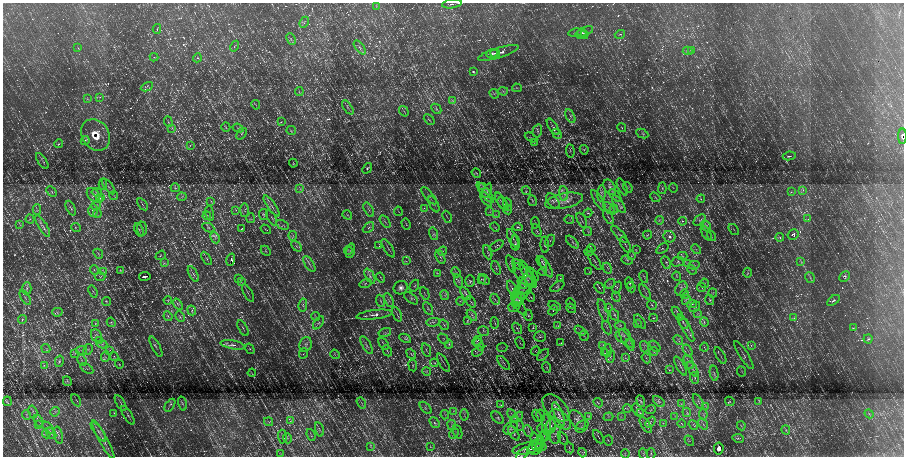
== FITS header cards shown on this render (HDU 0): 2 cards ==
NAXIS1  =                 1803
NAXIS2  =                  908

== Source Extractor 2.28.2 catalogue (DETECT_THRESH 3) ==
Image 1803 x 908 px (HDU 0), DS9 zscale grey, zoomed out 1/2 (1 PNG px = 2 x 2 image px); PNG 906 x 458 px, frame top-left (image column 2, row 907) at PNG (3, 3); each listed source drawn as its Kron ellipse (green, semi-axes under 4 px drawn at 4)
Background 4680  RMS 680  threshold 2050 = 3 sigma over >= 5 px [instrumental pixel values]
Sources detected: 934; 18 cannot appear on this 1/2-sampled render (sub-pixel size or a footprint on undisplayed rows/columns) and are neither listed nor drawn; of the other 916, the 500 brightest by FLUX_AUTO listed and drawn (416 fainter detections omitted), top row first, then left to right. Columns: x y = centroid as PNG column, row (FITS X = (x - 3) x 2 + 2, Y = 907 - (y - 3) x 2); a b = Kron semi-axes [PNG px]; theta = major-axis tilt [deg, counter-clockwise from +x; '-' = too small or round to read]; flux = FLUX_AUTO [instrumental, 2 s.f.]
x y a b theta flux
452 4 10 2 7 2.1e+05
376 6 4 2 - 1.0e+05
304 22 6 2 65 1.4e+05
157 29 5 2 - 1.3e+05
585 31 9 2 20 1.4e+05
575 33 6 1 9 9.8e+04
583 33 5 2 - 1.8e+05
620 34 5 3 - 1.4e+05
582 35 6 3 -13 2.4e+05
291 39 6 2 -66 1.2e+05
235 46 5 2 - 9.8e+04
360 47 8 3 -51 3.1e+05
78 48 3 3 - 1.0e+05
692 50 4 2 - 1.1e+05
688 51 5 2 - 1.0e+05
495 53 4 2 - 1.5e+05
498 53 21 5 17 8.6e+05
492 54 6 3 20 2.4e+05
154 57 4 2 - 9.5e+04
197 58 4 3 - 1.4e+05
473 72 4 2 - 1.3e+05
147 87 6 2 28 1.2e+05
517 88 5 2 - 1.2e+05
299 91 4 2 - 9.5e+04
503 91 5 4 - 2.2e+05
494 94 5 3 - 1.7e+05
100 97 3 2 - 9.8e+04
87 98 4 2 - 1.1e+05
453 101 3 2 - 9.7e+04
256 105 5 2 - 1.1e+05
348 107 8 2 -55 2.0e+05
436 109 6 2 -45 1.6e+05
404 111 5 1 - 9.7e+04
570 116 7 2 -62 2.1e+05
429 119 6 3 -42 1.5e+05
168 122 5 2 - 1.2e+05
281 122 4 3 - 1.2e+05
226 127 5 3 - 1.2e+05
553 127 9 3 -56 2.9e+05
622 127 5 2 - 1.1e+05
172 128 3 2 - 9.7e+04
238 128 5 3 - 1.8e+05
291 131 5 2 - 1.3e+05
537 131 6 4 73 2.8e+05
242 134 6 1 51 1.1e+05
557 134 5 1 - 1.4e+05
642 134 6 3 -27 2.0e+05
95 135 16 13 -58 2.6e+06
902 136 8 3 89 3.3e+05
531 137 7 3 -28 1.5e+05
85 141 5 3 - 1.9e+05
534 143 4 2 - 1.1e+05
59 144 4 3 - 1.6e+05
190 145 4 3 - 1.1e+05
584 150 5 4 - 1.8e+05
570 151 7 4 -85 2.0e+05
789 156 6 2 9 1.7e+05
42 161 9 2 -55 1.5e+05
293 163 4 3 - 1.2e+05
367 168 6 3 52 2.0e+05
476 173 5 2 - 9.6e+04
103 184 5 3 - 2.2e+05
108 186 9 3 -53 3.1e+05
483 186 4 3 - 1.7e+05
610 187 8 5 -59 5.0e+05
622 187 9 3 -64 2.7e+05
628 187 6 2 -54 1.2e+05
175 188 4 4 - 2.1e+05
662 188 6 4 87 2.2e+05
673 188 5 2 - 1.1e+05
300 189 3 3 - 1.1e+05
803 190 3 2 - 9.8e+04
487 191 8 2 69 2.7e+05
526 191 5 2 - 1.1e+05
52 192 6 2 -45 1.3e+05
97 192 5 4 - 2.2e+05
791 192 3 3 - 9.9e+04
485 193 12 4 -52 7.8e+05
564 193 7 4 -83 4.0e+05
601 193 8 4 84 3.5e+05
93 195 8 5 -48 4.6e+05
615 195 7 3 -45 3.5e+05
114 196 4 2 - 1.3e+05
429 196 10 3 -49 2.9e+05
182 197 4 4 - 2.0e+05
655 197 5 2 - 1.2e+05
100 198 4 3 - 1.6e+05
486 199 9 4 -56 4.9e+05
701 199 4 2 - 1.1e+05
99 200 4 3 - 1.7e+05
598 200 12 2 -59 3.3e+05
211 201 4 3 - 1.2e+05
501 201 9 2 -58 2.6e+05
532 201 5 3 - 1.9e+05
553 201 8 5 -54 4.9e+05
564 201 19 7 12 1.6e+06
142 204 7 2 -55 1.5e+05
434 204 9 3 -64 2.6e+05
503 204 7 3 -52 2.7e+05
508 204 6 2 -69 1.2e+05
619 204 10 3 -56 5.0e+05
96 205 5 4 - 2.2e+05
272 206 12 2 -55 4.3e+05
71 208 8 3 -65 2.1e+05
424 208 4 3 - 1.3e+05
609 208 7 3 -47 2.6e+05
37 209 5 3 - 1.8e+05
369 209 8 2 -62 1.5e+05
614 209 4 3 - 2.0e+05
236 210 4 3 - 1.1e+05
244 210 7 3 89 2.5e+05
507 210 4 3 - 1.7e+05
93 211 6 4 -89 3.0e+05
398 211 4 2 - 1.1e+05
490 212 4 3 - 1.3e+05
210 213 8 3 -81 1.6e+05
588 213 4 3 - 1.5e+05
97 214 4 2 - 1.1e+05
263 215 5 4 - 2.0e+05
347 215 5 3 - 1.5e+05
496 215 4 2 - 1.6e+05
207 216 4 3 - 1.3e+05
447 217 6 1 -65 1.1e+05
608 217 7 2 -59 1.9e+05
251 218 5 3 - 1.3e+05
272 218 8 1 -62 1.3e+05
30 219 4 3 - 1.3e+05
808 219 4 3 - 1.7e+05
569 220 5 2 - 1.0e+05
582 220 8 2 -63 1.7e+05
659 220 4 3 - 1.4e+05
700 220 7 5 42 2.7e+05
682 221 4 3 - 1.5e+05
385 222 7 2 -56 1.6e+05
535 223 5 2 - 1.1e+05
406 224 6 2 -72 9.5e+04
20 225 3 2 - 9.4e+04
282 225 7 1 -27 1.1e+05
43 226 12 3 -58 5.1e+05
706 226 6 2 -63 1.5e+05
495 227 5 3 - 1.4e+05
518 227 5 3 - 2.0e+05
76 228 5 3 - 1.6e+05
208 228 6 3 -26 1.6e+05
242 228 4 3 - 1.1e+05
368 228 6 3 41 2.6e+05
142 229 7 5 -85 3.8e+05
266 229 6 2 -35 1.0e+05
734 229 6 2 -52 1.1e+05
139 230 7 1 -69 1.2e+05
537 231 6 2 -65 1.5e+05
588 232 4 3 - 1.6e+05
706 233 8 2 -60 1.3e+05
434 234 6 4 -75 2.7e+05
619 234 11 4 -47 4.4e+05
647 235 4 2 - 1.4e+05
793 235 5 5 - 3.0e+05
293 236 4 2 - 1.3e+05
712 236 5 2 - 1.2e+05
669 237 6 5 - 4.6e+05
780 237 4 3 - 1.2e+05
215 238 6 4 -63 2.9e+05
513 238 10 3 -63 2.9e+05
550 241 6 2 62 1.3e+05
572 242 8 3 -45 3.0e+05
515 243 7 4 -89 2.9e+05
545 245 8 4 -89 3.0e+05
625 245 9 2 -63 2.6e+05
297 246 6 2 -50 1.2e+05
379 246 4 2 - 1.1e+05
496 246 8 3 32 1.8e+05
388 248 10 2 -58 2.0e+05
662 248 7 3 35 2.0e+05
591 249 4 3 - 1.3e+05
636 249 3 3 - 1.2e+05
696 249 5 2 - 1.5e+05
348 250 4 2 - 1.1e+05
266 251 6 2 -46 1.3e+05
350 251 7 2 74 1.8e+05
443 251 5 2 - 1.0e+05
488 252 7 4 -70 2.4e+05
589 252 4 3 - 1.1e+05
98 254 5 3 - 1.5e+05
161 255 5 3 - 1.4e+05
631 256 4 3 - 1.4e+05
683 256 5 4 - 1.8e+05
440 257 7 2 -63 1.2e+05
206 258 7 2 -58 1.3e+05
231 260 6 2 73 1.4e+05
594 260 11 2 -57 2.3e+05
627 260 6 2 -20 1.5e+05
406 261 3 3 - 1.1e+05
801 261 4 2 - 9.8e+04
542 262 6 4 -52 3.2e+05
666 262 6 3 -63 2.0e+05
678 262 6 5 - 2.8e+05
164 263 4 3 - 1.5e+05
687 263 3 2 - 1.0e+05
309 264 9 2 -58 2.3e+05
511 264 9 3 -70 2.2e+05
518 264 6 2 -40 1.6e+05
694 265 5 3 - 2.2e+05
546 267 12 3 -59 4.7e+05
496 268 7 3 -68 1.8e+05
607 268 6 2 -63 1.1e+05
94 270 5 2 - 1.3e+05
121 270 4 3 - 1.1e+05
692 270 5 2 - 1.2e+05
543 271 4 3 - 1.4e+05
104 272 4 3 - 1.4e+05
456 272 5 3 - 1.8e+05
589 272 4 2 - 9.6e+04
437 273 4 3 - 1.2e+05
748 273 5 3 - 1.8e+05
193 274 8 2 -61 1.5e+05
527 274 15 3 -64 5.4e+05
532 274 8 3 -50 3.1e+05
145 276 6 2 8 2.6e+05
370 276 8 4 -63 4.2e+05
525 276 15 7 -46 1.1e+06
677 276 4 2 - 1.1e+05
100 277 5 4 - 2.5e+05
380 277 5 2 - 1.0e+05
644 277 6 2 -80 1.2e+05
844 277 5 5 - 2.9e+05
239 278 4 2 - 9.7e+04
560 278 3 3 - 9.7e+04
810 278 6 2 -58 1.5e+05
481 279 3 3 - 1.2e+05
484 280 6 4 -43 2.9e+05
458 281 7 3 -71 2.2e+05
470 281 6 5 - 2.4e+05
241 282 4 2 - 1.2e+05
527 282 14 5 67 8.5e+05
365 283 6 2 17 1.6e+05
522 283 6 2 -60 1.5e+05
629 283 5 3 - 1.8e+05
705 283 5 3 - 1.7e+05
610 284 5 3 - 1.8e+05
414 286 6 2 63 1.3e+05
557 286 8 4 34 2.8e+05
617 287 6 2 67 1.1e+05
631 287 5 2 - 1.2e+05
702 287 5 2 - 9.6e+04
27 288 6 4 88 2.8e+05
401 288 7 6 - 5.1e+05
524 288 12 6 64 8.9e+05
599 288 6 2 -49 1.4e+05
512 289 9 3 -63 3.1e+05
681 289 7 5 63 4.2e+05
93 292 6 1 -69 9.7e+04
645 292 8 2 -55 1.8e+05
248 293 9 2 -60 1.7e+05
425 293 6 2 -62 1.0e+05
466 293 7 2 -56 2.0e+05
713 293 4 3 - 1.5e+05
685 294 5 3 - 1.6e+05
445 295 5 4 - 2.5e+05
517 297 8 3 -83 3.6e+05
531 297 5 2 - 9.5e+04
616 297 5 3 - 2.0e+05
25 298 8 1 -59 1.2e+05
411 298 8 4 -37 3.0e+05
495 299 6 2 -65 1.4e+05
168 300 4 3 - 1.4e+05
389 300 7 2 -62 1.7e+05
519 300 8 4 51 5.1e+05
686 300 5 3 - 1.8e+05
710 300 5 3 - 1.5e+05
833 300 7 3 36 2.0e+05
106 301 4 3 - 1.1e+05
381 301 6 3 -69 1.7e+05
460 301 4 3 - 1.3e+05
471 302 6 2 -53 1.7e+05
178 304 6 2 -54 1.6e+05
519 304 13 3 -59 3.5e+05
571 304 6 2 -65 1.3e+05
692 304 5 3 - 1.7e+05
303 305 6 3 79 1.7e+05
652 305 5 2 - 1.1e+05
555 306 6 3 -28 1.6e+05
514 307 6 5 - 3.5e+05
695 307 6 4 42 2.3e+05
571 308 5 2 - 1.0e+05
608 308 3 2 - 1.3e+05
428 309 7 3 -60 2.3e+05
192 310 5 4 - 2.1e+05
553 310 5 2 - 1.2e+05
603 311 12 2 -72 2.7e+05
57 312 5 3 - 1.7e+05
698 313 3 2 - 1.0e+05
397 314 8 1 -67 1.3e+05
678 314 8 2 -53 2.1e+05
374 315 18 4 7 7.8e+05
472 315 6 4 -53 3.3e+05
528 315 5 3 - 1.7e+05
615 315 6 4 -62 2.3e+05
168 316 5 2 - 1.6e+05
180 316 5 2 - 1.1e+05
315 316 4 2 - 1.0e+05
654 318 4 3 - 1.0e+05
794 318 4 2 - 1.3e+05
22 319 4 3 - 1.2e+05
467 321 4 3 - 1.0e+05
111 322 5 3 - 1.9e+05
433 322 7 3 9 2.8e+05
640 322 8 3 -54 2.4e+05
683 322 7 3 -57 2.5e+05
704 322 5 2 - 1.7e+05
318 323 7 3 53 2.5e+05
495 323 5 2 - 1.1e+05
637 323 3 3 - 1.2e+05
95 324 4 2 - 1.0e+05
444 325 6 2 -58 1.2e+05
558 326 4 3 - 1.3e+05
620 326 5 3 - 2.2e+05
243 328 9 2 -62 1.7e+05
517 328 6 3 -55 1.9e+05
533 328 4 3 - 1.2e+05
607 328 7 2 -66 1.4e+05
686 328 15 3 -63 5.7e+05
853 328 3 2 - 9.5e+04
483 331 6 4 -15 2.6e+05
580 331 6 2 -32 1.6e+05
385 332 6 2 14 2.0e+05
96 336 7 5 -68 3.6e+05
584 336 5 4 - 2.0e+05
623 336 7 6 - 5.5e+05
540 337 6 5 - 3.2e+05
405 338 6 3 -27 2.0e+05
443 339 6 2 -46 9.8e+04
868 339 4 4 - 2.3e+05
626 340 12 2 -59 4.1e+05
678 340 5 3 - 2.1e+05
99 341 4 3 - 1.3e+05
477 341 5 3 - 2.2e+05
520 343 6 2 -65 1.2e+05
561 343 3 3 - 1.0e+05
631 343 5 2 - 1.9e+05
102 344 5 3 - 2.6e+05
306 344 7 6 - 4.5e+05
384 344 6 2 -52 1.6e+05
449 344 4 3 - 2.0e+05
233 345 12 4 -10 5.8e+05
367 345 10 4 -61 3.7e+05
479 345 7 2 -57 1.4e+05
603 345 3 3 - 1.6e+05
751 345 3 3 - 1.1e+05
655 346 6 3 -50 1.9e+05
156 347 11 3 -63 2.4e+05
644 347 6 2 -75 1.3e+05
704 347 4 2 - 9.5e+04
46 348 5 2 - 1.1e+05
502 348 5 2 - 1.2e+05
88 349 6 4 60 2.7e+05
250 349 5 3 - 1.6e+05
81 350 5 2 - 1.4e+05
110 350 3 3 - 1.0e+05
426 350 7 2 -74 1.3e+05
688 350 6 2 -58 1.5e+05
387 351 6 2 -64 1.5e+05
478 351 6 3 36 2.0e+05
536 351 4 2 - 9.8e+04
607 351 7 3 85 2.4e+05
654 351 4 3 - 1.4e+05
75 353 3 2 - 9.5e+04
605 353 3 3 - 1.3e+05
303 354 6 2 67 1.3e+05
335 354 5 2 - 1.2e+05
411 354 5 3 - 1.5e+05
543 355 7 2 45 1.8e+05
744 355 16 2 -57 2.7e+05
114 356 4 3 - 1.1e+05
720 356 9 1 -61 1.3e+05
105 357 5 3 - 2.0e+05
611 357 6 3 77 2.3e+05
625 358 3 3 - 1.3e+05
646 358 5 2 - 1.5e+05
82 360 6 2 -66 1.6e+05
59 361 6 3 76 1.9e+05
689 362 8 2 -65 2.3e+05
434 363 4 3 - 1.5e+05
443 363 10 2 -58 1.8e+05
504 363 8 1 -50 1.3e+05
119 364 4 2 - 9.7e+04
44 365 4 3 - 1.5e+05
413 365 6 3 -81 1.4e+05
680 366 10 3 -62 3.2e+05
547 367 5 3 - 2.0e+05
87 368 7 2 -32 1.6e+05
693 369 8 3 -59 3.0e+05
669 370 4 3 - 1.2e+05
426 371 4 3 - 1.7e+05
742 371 5 2 - 1.3e+05
252 373 4 3 - 9.8e+04
714 373 7 2 -79 2.0e+05
695 378 6 2 -72 1.3e+05
67 381 5 3 - 1.2e+05
76 400 7 2 -62 1.1e+05
7 401 5 2 - 1.4e+05
641 401 6 4 -70 2.8e+05
659 401 7 3 -41 2.6e+05
698 401 8 2 -59 2.0e+05
730 401 5 3 - 1.4e+05
759 402 3 2 - 9.7e+04
121 403 9 2 -59 2.1e+05
182 403 7 2 -75 1.4e+05
361 403 6 1 -59 1.1e+05
598 403 5 3 - 1.8e+05
681 404 3 2 - 9.8e+04
170 405 7 2 54 1.5e+05
501 405 4 3 - 1.5e+05
706 406 4 3 - 1.2e+05
426 408 7 3 -46 2.4e+05
556 408 16 9 -46 1.4e+06
627 409 4 3 - 1.9e+05
638 410 7 4 -55 3.7e+05
651 410 5 2 - 1.4e+05
453 411 3 2 - 1.1e+05
33 412 6 2 -74 1.4e+05
55 412 5 4 - 2.4e+05
687 412 5 2 - 1.5e+05
114 413 4 3 - 1.2e+05
640 413 4 3 - 1.7e+05
559 414 13 4 -69 6.3e+05
703 414 5 2 - 1.6e+05
869 414 5 2 - 1.2e+05
27 415 5 3 - 1.5e+05
128 415 11 3 -58 2.8e+05
445 415 5 2 - 1.2e+05
464 415 5 2 - 1.5e+05
512 415 7 3 -59 2.6e+05
541 415 6 3 -79 1.6e+05
537 416 6 2 -66 1.7e+05
517 417 6 3 43 3.3e+05
589 417 3 3 - 1.2e+05
608 417 5 3 - 1.4e+05
621 417 4 2 - 9.7e+04
675 417 4 2 - 9.9e+04
498 418 7 4 -45 3.4e+05
560 419 13 7 -45 8.7e+05
577 420 11 7 -53 7.6e+05
39 421 6 1 -60 1.2e+05
291 421 4 2 - 1.2e+05
268 422 5 3 - 1.3e+05
650 422 6 4 52 3.0e+05
434 423 6 3 -51 2.3e+05
663 423 4 3 - 1.0e+05
517 424 8 5 -48 4.4e+05
682 424 4 2 - 1.1e+05
703 424 6 2 -53 1.4e+05
38 425 3 2 - 1.1e+05
452 425 5 1 - 1.0e+05
546 425 10 4 -87 4.8e+05
646 425 9 3 -57 3.2e+05
693 425 5 3 - 2.1e+05
551 426 7 5 -88 4.3e+05
582 426 7 5 44 3.2e+05
741 426 4 2 - 1.0e+05
48 428 7 3 -47 2.4e+05
511 428 8 5 37 4.4e+05
319 429 7 3 -74 1.6e+05
542 429 4 3 - 1.3e+05
786 430 5 3 - 1.2e+05
528 431 6 2 -66 1.6e+05
98 432 11 4 -54 5.9e+05
458 432 7 3 -70 2.0e+05
51 433 6 2 -53 1.9e+05
514 433 8 3 -58 2.0e+05
46 434 4 2 - 9.7e+04
454 434 5 3 - 2.3e+05
58 435 9 4 -78 3.5e+05
311 435 6 2 -69 1.2e+05
545 435 5 4 - 1.8e+05
556 435 9 5 78 4.6e+05
282 437 7 2 -87 1.5e+05
598 437 7 2 -58 1.2e+05
287 438 5 1 - 1.0e+05
534 438 5 4 - 1.7e+05
542 438 7 4 55 2.6e+05
563 438 7 2 -59 1.7e+05
738 438 6 3 -10 2.3e+05
103 440 22 3 -61 8.3e+05
608 440 5 2 - 9.9e+04
689 441 6 2 -54 1.4e+05
538 443 8 2 53 1.6e+05
371 446 3 2 - 9.7e+04
430 447 4 3 - 1.2e+05
536 447 8 6 45 5.3e+05
541 447 5 1 - 1.0e+05
527 448 15 5 11 7.5e+05
532 448 3 3 - 1.2e+05
569 448 5 2 - 1.4e+05
719 448 6 4 81 6.3e+05
582 453 5 2 - 1.2e+05
281 454 3 2 - 1.0e+05
625 454 5 2 - 1.0e+05
644 454 6 2 -63 1.4e+05
651 454 5 3 - 1.3e+05
522 455 8 4 49 2.6e+05
At the frame edge (FLAGS 8, measured only in part): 2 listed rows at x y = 902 136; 522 455
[416 fainter detections neither listed nor drawn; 18 sub-pixel or undisplayed-footprint detections neither listed nor drawn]